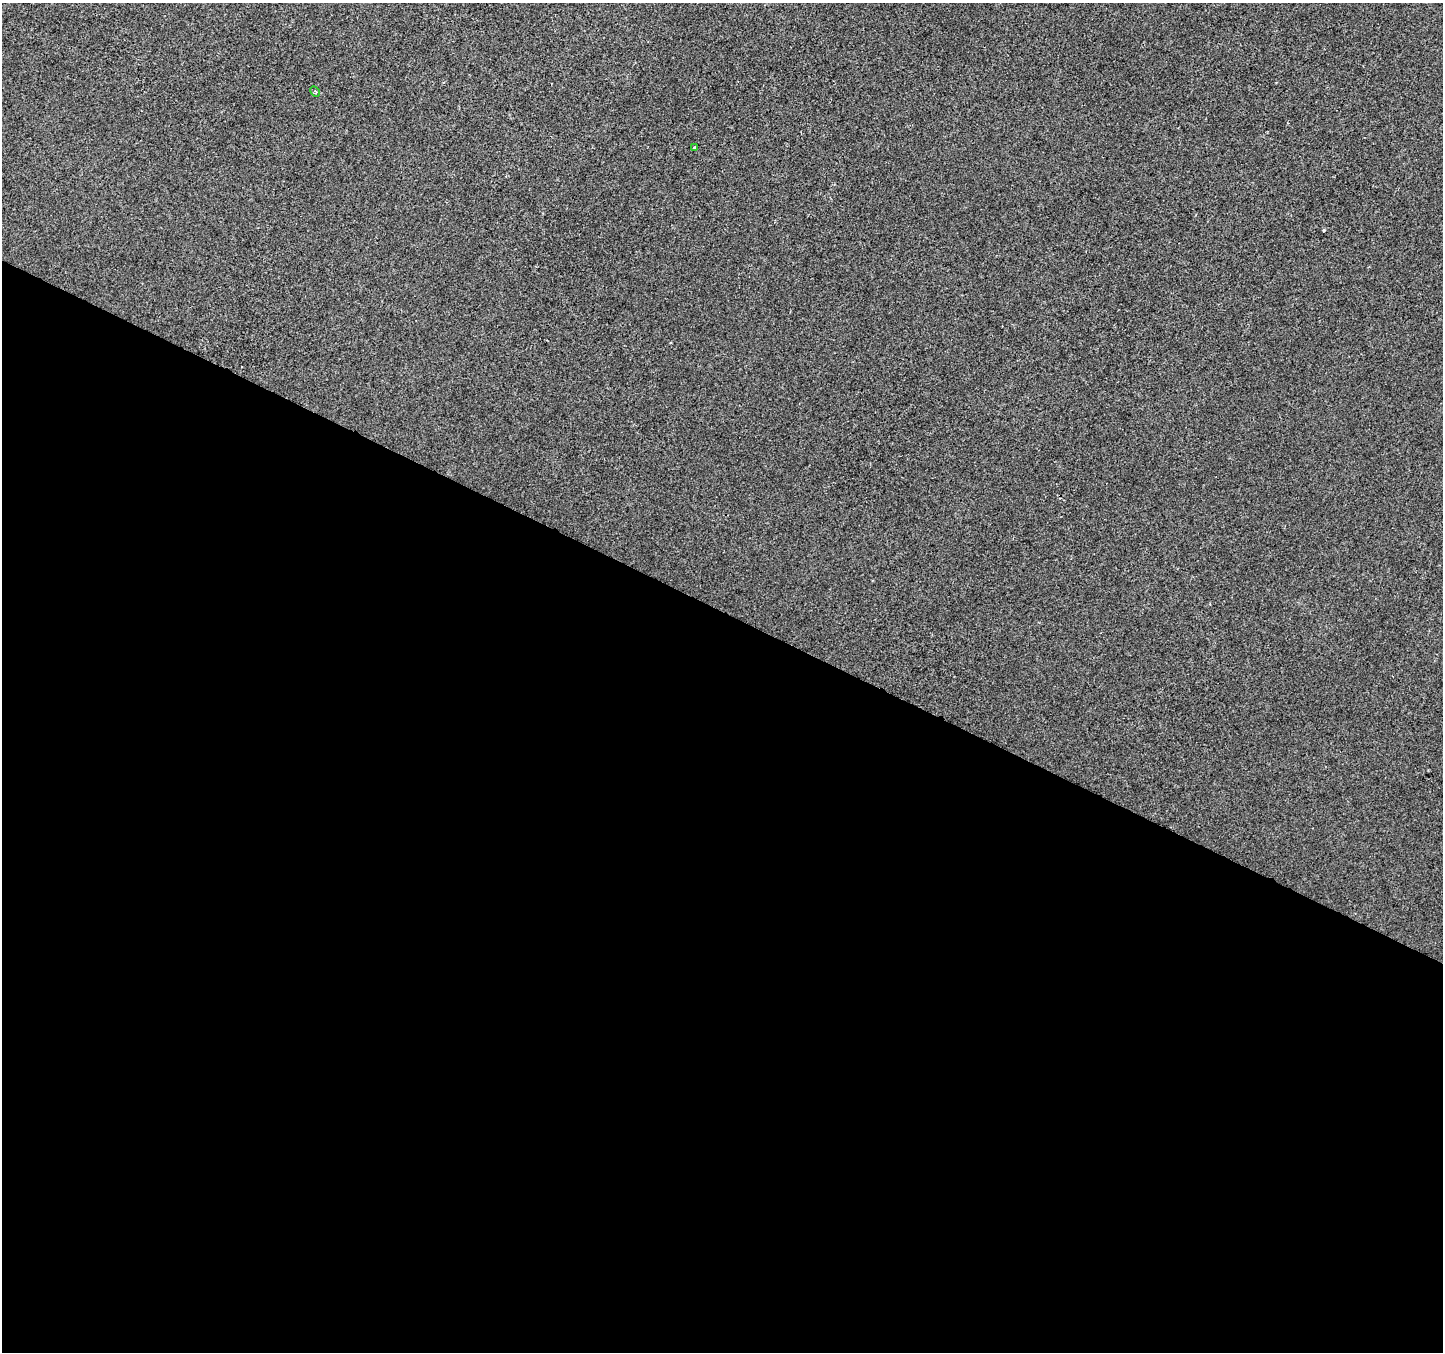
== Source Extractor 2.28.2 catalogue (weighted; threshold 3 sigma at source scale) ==
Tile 14 of 4 x 4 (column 2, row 4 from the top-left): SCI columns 1448-2888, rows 265-1614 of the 5770 x 5865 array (HDU 1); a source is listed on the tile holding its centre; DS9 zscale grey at full resolution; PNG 1445 x 1354 px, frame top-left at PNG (2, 3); each listed source drawn as its Kron ellipse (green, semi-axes under 4 px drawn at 4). Shown black and unused: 55% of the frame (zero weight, under 2 of 3 exposures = <1% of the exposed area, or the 3 px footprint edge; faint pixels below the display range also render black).
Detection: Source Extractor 2.28.2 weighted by HDU 2 'WHT'; one run over the whole footprint, this tile lists its part. Background -6.54e-04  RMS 0.0041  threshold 0.0185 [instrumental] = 3 sigma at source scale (4.5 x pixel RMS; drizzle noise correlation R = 1.50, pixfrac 1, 0.0396/0.0396 arcsec/px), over >= 5 px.
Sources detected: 3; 1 cosmic-ray / hot-pixel residue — neither listed nor drawn; the other 2 listed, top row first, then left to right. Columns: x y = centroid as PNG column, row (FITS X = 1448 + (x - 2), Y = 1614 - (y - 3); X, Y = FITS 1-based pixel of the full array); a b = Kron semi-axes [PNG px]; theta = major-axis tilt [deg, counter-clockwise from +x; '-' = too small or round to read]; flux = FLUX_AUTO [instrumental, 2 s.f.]
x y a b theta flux
315 92 6 4 -60 0.57
694 148 3 3 - 1.5